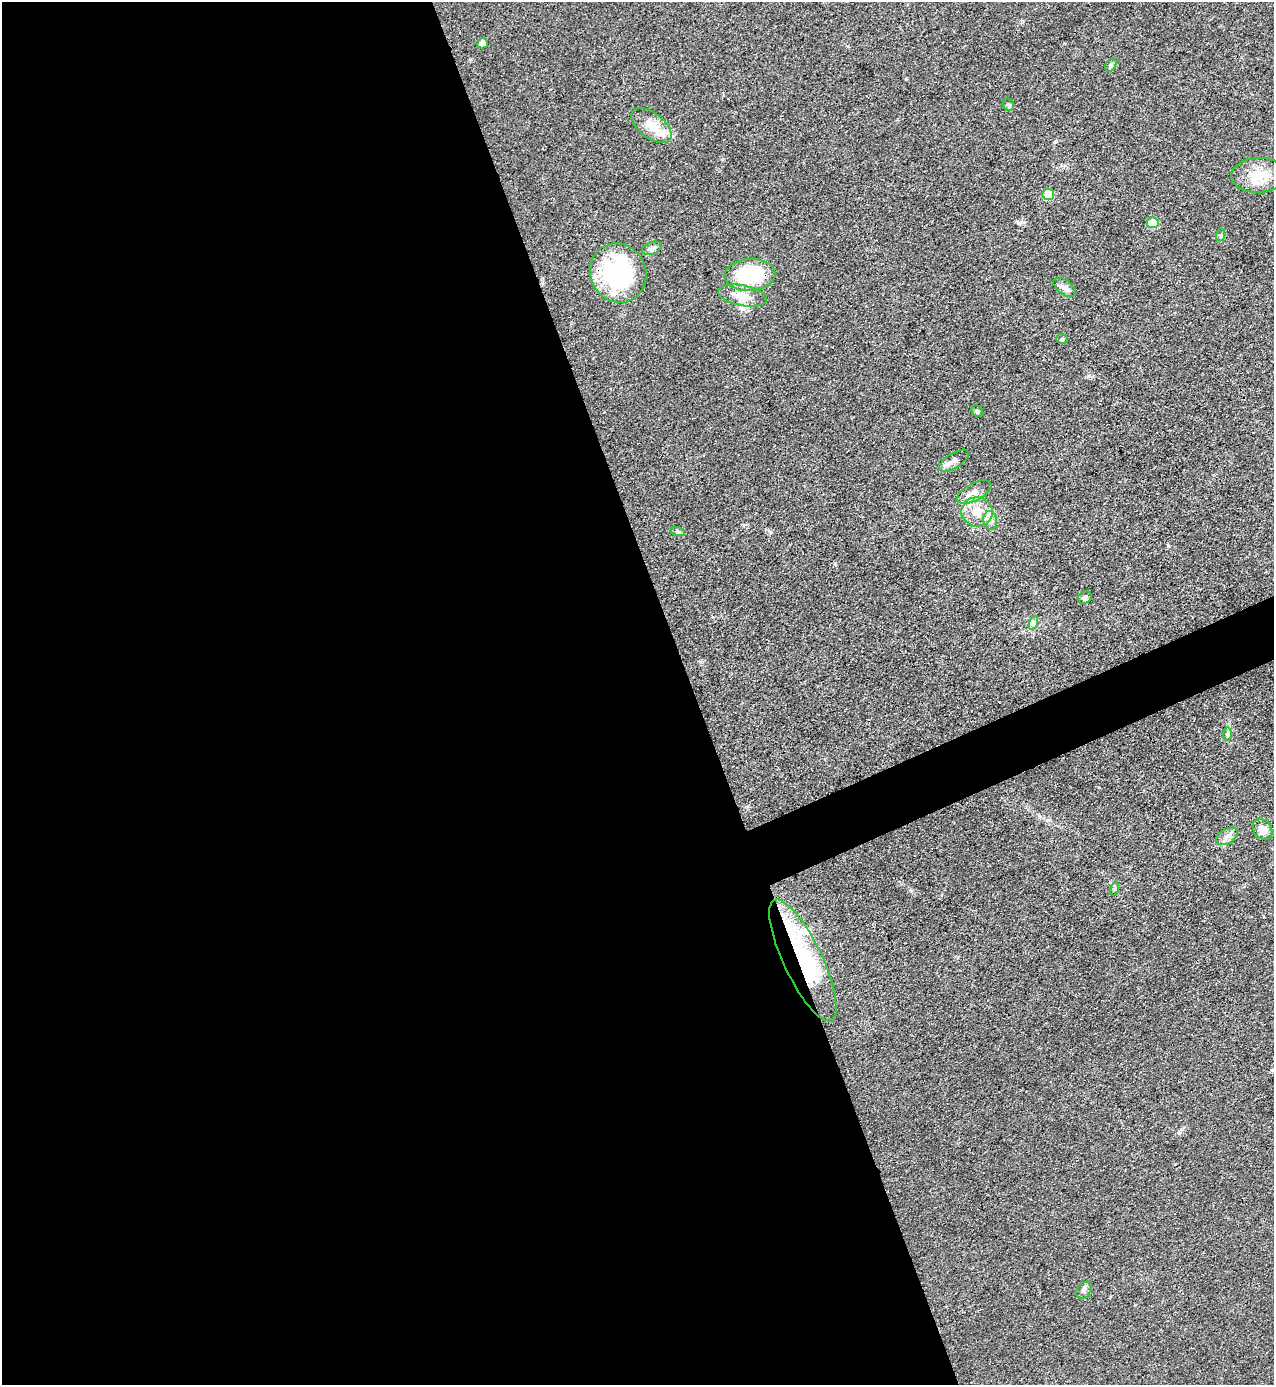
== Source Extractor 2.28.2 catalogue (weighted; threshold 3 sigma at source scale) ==
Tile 9 of 4 x 4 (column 1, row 3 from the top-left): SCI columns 151-1422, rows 1384-2766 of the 5520 x 5533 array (HDU 1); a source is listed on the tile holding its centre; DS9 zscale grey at full resolution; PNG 1276 x 1387 px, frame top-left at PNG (2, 2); each listed source drawn as its Kron ellipse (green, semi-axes under 4 px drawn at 4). Shown black and unused: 56% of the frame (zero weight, under 3 of 4 exposures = <1% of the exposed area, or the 3 px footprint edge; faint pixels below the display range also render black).
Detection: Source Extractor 2.28.2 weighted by HDU 2 'WHT'; one run over the whole footprint, this tile lists its part. Background 0.0496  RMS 0.0054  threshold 0.0244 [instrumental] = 3 sigma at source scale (4.5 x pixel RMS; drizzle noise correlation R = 1.50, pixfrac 1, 0.05/0.05 arcsec/px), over >= 5 px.
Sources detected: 32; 1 inside a brighter object's white glare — neither listed nor drawn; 3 inside a brighter listed object's ellipse — not listed separately; the other 28 listed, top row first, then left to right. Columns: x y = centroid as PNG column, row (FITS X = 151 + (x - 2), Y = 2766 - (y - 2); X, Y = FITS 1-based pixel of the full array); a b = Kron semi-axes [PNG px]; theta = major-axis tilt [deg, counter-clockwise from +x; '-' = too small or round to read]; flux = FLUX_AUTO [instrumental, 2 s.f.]
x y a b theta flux
482 43 5 5 - 3.8
1111 65 7 5 60 1.1
1008 105 6 5 - 0.99
651 126 23 12 -37 9.4
1259 175 27 17 1 15
1048 194 6 5 - 20
1153 223 5 5 - 16
1221 235 6 4 73 0.74
652 248 10 6 20 1.9
618 273 30 27 -63 65
750 275 25 16 4 38
1065 287 13 7 -37 2.8
742 296 24 10 -11 7.5
1062 339 6 5 - 1
977 411 7 5 -47 0.85
954 461 17 7 32 3.4
974 492 19 8 28 5
977 512 15 14 - 10
990 520 9 7 -77 2.7
678 532 7 4 -19 1
1085 597 7 6 - 1.4
1033 623 7 4 71 1.3
1228 734 6 4 -89 1
1263 830 11 8 -52 5.3
1227 836 12 7 32 3
1114 889 6 4 71 0.93
803 960 66 19 -65 65
1084 1290 9 7 54 1.8
Overlapping masked pixels (flux is a lower limit): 1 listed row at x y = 803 960
Unlisted compact peaks at least as high as the median listed source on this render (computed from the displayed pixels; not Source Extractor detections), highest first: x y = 1179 1133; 1168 546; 1019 223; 906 79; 848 46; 1088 376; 770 532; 1055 142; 1099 787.